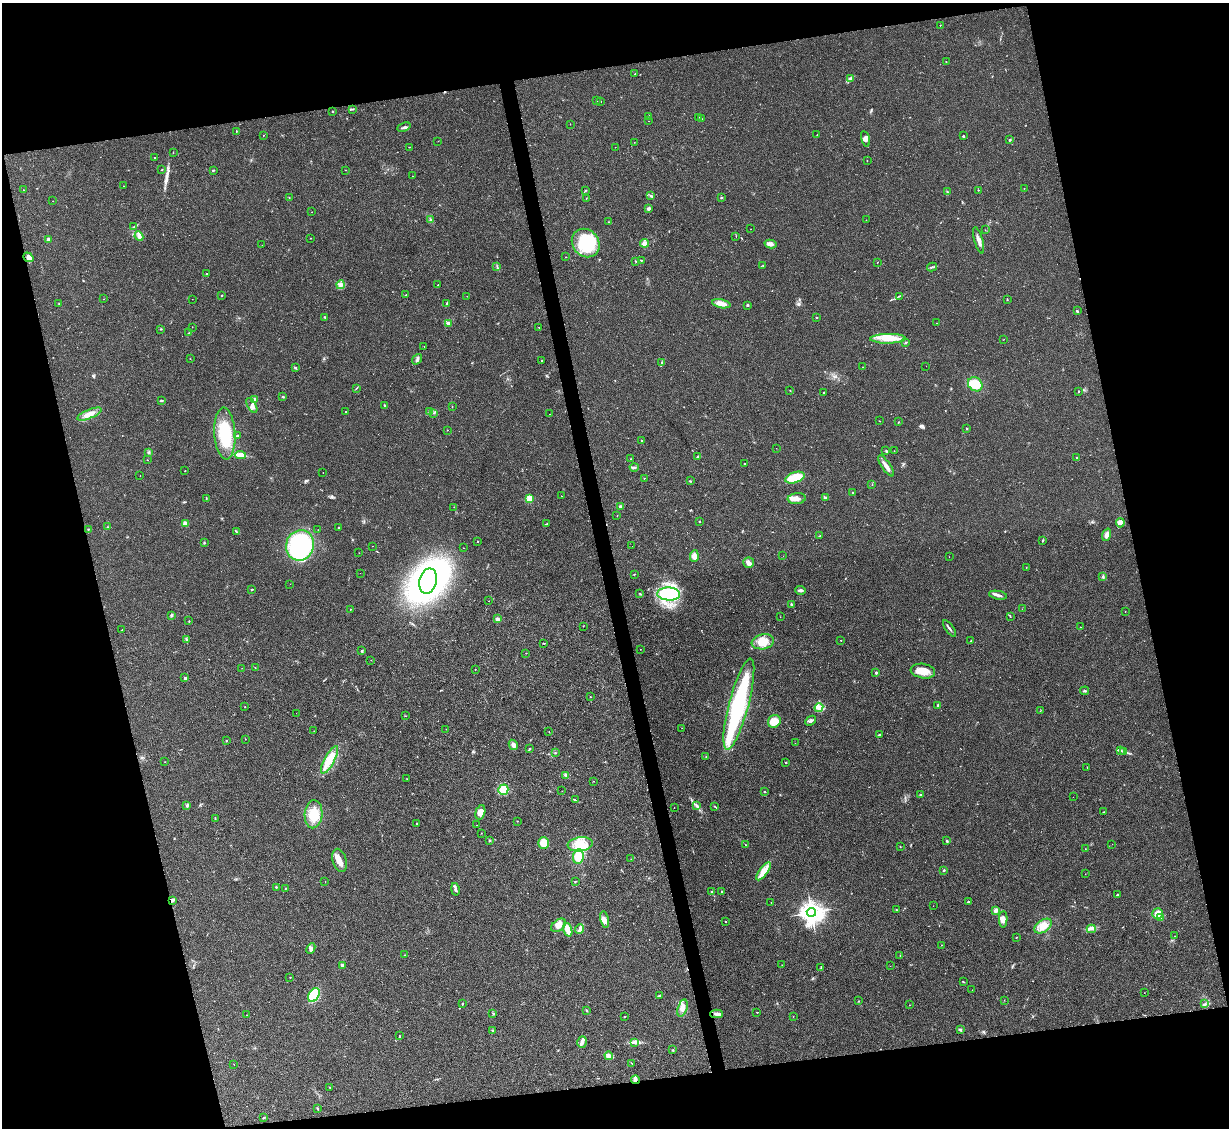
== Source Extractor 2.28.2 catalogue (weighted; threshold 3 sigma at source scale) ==
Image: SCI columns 2-4908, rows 252-4752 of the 4908 x 4890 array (HDU 1 of 3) = the unmasked area's bounding box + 8 px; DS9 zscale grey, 4 x 4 block average (1 PNG px = mean of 4 x 4 image px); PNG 1231 x 1130 px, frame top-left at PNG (2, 3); each listed source drawn as its Kron ellipse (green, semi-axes under 4 px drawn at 4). Shown black and unused: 26% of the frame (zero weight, under 2 of 3 exposures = <1% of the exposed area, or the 3 px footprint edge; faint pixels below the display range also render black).
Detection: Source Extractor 2.28.2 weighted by HDU 2 'WHT'. Background 0.0692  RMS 0.0091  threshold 0.0411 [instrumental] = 3 sigma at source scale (4.5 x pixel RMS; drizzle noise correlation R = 1.50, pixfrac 1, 0.05/0.05 arcsec/px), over >= 5 px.
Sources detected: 378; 2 inside a brighter object's white glare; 5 cosmic-ray / hot-pixel residue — neither listed nor drawn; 8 coinciding with a brighter row at this scale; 17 inside a brighter listed object's ellipse — not listed separately; the other 346 listed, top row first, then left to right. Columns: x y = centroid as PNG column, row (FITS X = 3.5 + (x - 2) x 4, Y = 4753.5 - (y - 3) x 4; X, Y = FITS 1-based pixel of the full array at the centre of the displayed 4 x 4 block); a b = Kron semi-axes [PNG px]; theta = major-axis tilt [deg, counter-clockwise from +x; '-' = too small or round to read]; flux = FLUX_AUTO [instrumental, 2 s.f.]
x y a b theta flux
940 25 2 2 - 2.1
946 62 2 2 - 2
635 73 2 2 - 1.9
850 79 4 2 - 9.5
597 100 2 2 - 5.2
601 102 2 2 - 1.4
353 109 4 2 - 5.9
333 111 2 2 - 4.9
648 116 3 2 - 2.7
699 117 2 2 - 1.8
701 119 3 2 - 6.2
649 121 2 2 - 1.3
570 124 2 2 - 1.6
404 127 7 2 23 10
236 132 2 2 - 2
263 135 2 2 - 2.2
817 135 2 2 - 1.5
963 136 2 2 - 19
865 139 8 3 -75 17
1010 140 2 2 - 4.9
438 141 2 2 - 0.87
634 142 2 2 - 1.2
409 147 2 2 - 2.7
615 147 2 2 - 0.83
173 152 2 2 - 1.7
155 158 2 2 - 5
867 161 2 2 - 2.3
162 169 2 2 - 2.9
213 170 4 2 - 4.5
346 170 2 2 - 1
412 176 2 2 - 1.5
123 186 2 2 - 8.1
1024 188 2 2 - 1.2
24 190 2 2 - 2.3
585 190 3 2 - 3.7
978 190 2 2 - 5.7
947 192 2 2 - 3.5
650 196 2 2 - 2
289 197 2 2 - 1.8
721 198 3 2 - 4.3
586 199 3 2 - 2.9
53 201 2 2 - 1.1
648 208 3 2 - 14
312 212 2 2 - 1.1
430 220 3 3 - 8.6
866 220 2 2 - 1.8
609 222 2 2 - 1.3
134 227 4 2 - 6
751 229 2 2 - 1
985 230 2 2 - 1.3
139 236 5 3 - 13
736 236 2 2 - 1.2
311 238 2 2 - 3
48 240 2 2 - 63
979 240 13 3 -74 31
586 243 15 13 -51 280
644 243 4 3 - 32
770 244 6 4 -12 19
262 245 2 2 - 0.79
28 257 5 4 - 26
565 257 2 2 - 1.7
641 260 2 2 - 2.5
635 261 3 2 - 4.2
878 262 2 2 - 2
497 266 3 2 - 3.4
763 266 2 2 - 1.7
932 267 5 2 - 8
206 274 2 2 - 6.9
340 285 4 2 - 11
438 285 2 2 - 1.6
222 295 2 2 - 9
406 295 2 2 - 3
467 296 2 2 - 1.1
899 296 2 2 - 2.2
104 299 2 2 - 0.93
192 299 2 2 - 1
1007 299 2 2 - 3.2
59 304 2 2 - 1.7
446 304 3 2 - 5.7
721 304 9 4 -11 43
748 305 2 2 - 7.8
1077 311 3 2 - 6.7
325 317 3 2 - 4.7
817 317 2 2 - 3.3
448 323 4 3 - 8.8
937 323 2 2 - 1.5
192 327 2 2 - 1.2
539 327 2 2 - 3.1
161 329 2 2 - 3
189 333 2 2 - 2.6
888 339 18 5 0 75
1004 339 2 2 - 1.1
905 343 3 2 - 4.8
424 346 2 2 - 1.2
190 359 2 2 - 1.1
417 359 6 2 54 12
542 361 2 2 - 2.7
662 362 2 2 - 3
926 366 2 2 - 0.85
862 367 2 2 - 1.8
295 368 3 2 - 4.2
975 384 8 6 -42 120
356 388 3 2 - 3.1
790 391 2 2 - 1.3
1078 391 2 2 - 2.6
824 392 2 2 - 2.3
282 396 2 2 - 3.9
255 399 3 2 - 8.3
161 401 2 2 - 8.1
252 405 8 3 -60 20
385 406 3 2 - 11
452 407 2 2 - 1.6
430 411 2 2 - 2.1
346 412 2 2 - 3.2
434 413 2 2 - 2
89 414 13 4 23 56
550 414 2 2 - 1.8
879 421 2 2 - 1.5
898 422 2 2 - 2
967 428 3 2 - 4.2
447 430 2 2 - 5.6
225 434 26 10 -87 250
237 436 3 2 - 4.6
642 440 2 2 - 4.1
776 448 2 2 - 0.72
886 450 2 2 - 1.9
894 451 2 2 - 1.5
149 452 2 2 - 4.8
240 455 5 3 - 68
698 456 2 2 - 4.8
1076 457 2 2 - 3.3
631 459 2 2 - 1.4
147 460 2 2 - 1.5
744 463 2 2 - 7.9
886 466 12 3 -56 38
634 467 4 2 - 9.9
185 471 2 2 - 2.6
323 473 2 2 - 1.2
140 476 2 2 - 1.2
644 478 2 2 - 2.6
795 478 10 5 18 140
690 481 2 2 - 2.4
872 484 2 2 - 1
853 493 2 2 - 4.8
561 496 2 2 - 3.4
825 497 3 2 - 6
206 498 2 2 - 2.4
529 498 2 2 - 290
797 499 9 5 6 30
454 507 2 2 - 1.6
620 507 3 3 - 14
617 516 2 2 - 1.7
699 521 2 2 - 5.5
185 523 2 2 - 140
1120 523 4 3 - 13
547 524 3 2 - 8.3
108 527 2 2 - 1.6
339 527 2 2 - 12
88 529 2 2 - 3.5
318 530 2 2 - 2.2
236 532 3 2 - 5.1
1107 535 6 3 72 29
820 536 2 2 - 2.1
1043 540 2 2 - 3.9
478 541 2 2 - 4.5
204 543 3 2 - 3.5
300 545 15 14 - 570
372 546 2 2 - 1.1
632 546 2 2 - 0.88
464 548 2 2 - 8.3
359 553 2 2 - 1.1
694 556 6 4 85 44
783 556 2 2 - 1.8
949 557 2 2 - 0.98
749 563 5 5 - 20
1026 567 2 2 - 1.4
360 573 2 2 - 1
634 574 3 2 - 3.1
1103 577 3 2 - 5.4
428 581 13 8 76 2200
290 584 2 2 - 1.6
252 589 3 2 - 3.9
801 590 5 3 - 15
640 593 3 2 - 2.6
669 594 11 6 -3 430
998 595 9 3 -10 16
489 601 2 2 - 2.8
792 605 3 2 - 7.1
350 609 2 2 - 2.2
1022 609 2 2 - 1.2
1125 612 2 2 - 0.99
172 615 3 2 - 10
780 617 2 2 - 0.99
1010 617 2 2 - 1.4
497 619 3 2 - 15
189 621 2 2 - 1.5
583 626 2 2 - 1.8
1080 627 2 2 - 2.2
949 629 9 2 -54 12
122 630 2 2 - 2.1
186 639 4 2 - 6.4
841 640 2 2 - 2.4
971 641 2 2 - 3.7
763 642 11 7 11 80
544 643 3 2 - 3.1
640 649 2 2 - 1.6
362 651 2 2 - 5.3
526 653 2 2 - 1.2
371 660 2 2 - 0.95
255 667 2 2 - 2
242 668 2 2 - 0.83
475 669 2 2 - 2.7
923 671 12 7 -9 69
876 673 2 2 - 24
184 678 2 2 - 3.7
1085 691 4 2 - 7.1
590 697 2 2 - 4.4
739 704 47 9 75 540
938 705 2 2 - 7.3
245 707 2 2 - 1.2
819 707 5 4 - 21
1040 711 2 2 - 1.5
296 713 2 2 - 0.73
405 716 2 2 - 2.1
774 721 6 6 - 81
810 721 6 2 44 10
682 728 2 2 - 0.96
446 729 2 2 - 1.6
314 731 2 2 - 1.6
549 732 2 2 - 1.7
879 735 4 2 - 5
245 739 2 2 - 1.7
226 741 2 2 - 3.3
795 743 2 2 - 1.1
513 745 5 4 - 23
529 749 2 2 - 3.7
1121 750 3 2 - 6
1124 752 3 3 - 8.1
555 753 2 2 - 2.8
706 757 2 2 - 3.5
330 760 15 5 61 94
165 762 2 2 - 1.1
786 763 2 2 - 9.1
1087 768 2 2 - 1.5
566 775 3 3 - 7.5
407 779 2 2 - 1.4
593 781 2 2 - 1.4
503 790 5 5 - 120
562 791 2 2 - 2.1
765 792 2 2 - 5.4
920 795 2 2 - 4.9
1073 797 2 2 - 1.3
575 800 4 2 - 5.5
187 805 3 2 - 6.9
697 805 4 2 - 7.2
674 807 2 2 - 0.99
715 807 4 2 - 4.1
480 812 7 4 73 44
1103 812 3 2 - 2.5
314 814 14 9 86 120
215 818 3 2 - 3
517 821 2 2 - 4.8
416 824 2 2 - 3.1
477 825 2 2 - 1
481 833 2 2 - 1.6
490 841 2 2 - 7.6
947 841 3 2 - 6.1
544 843 5 5 - 72
580 844 12 7 7 80
1112 844 2 2 - 0.68
745 845 2 2 - 2.1
900 847 2 2 - 1.6
1085 849 2 2 - 3
578 857 7 5 80 79
631 859 2 2 - 1.1
339 860 12 7 -74 50
944 870 2 2 - 16
764 871 10 4 54 56
1085 874 2 2 - 0.82
325 881 2 2 - 1.1
575 881 2 2 - 3.4
276 887 2 2 - 14
285 889 2 2 - 2.4
455 889 6 2 -78 11
712 891 2 2 - 6.3
722 892 3 2 - 2.9
1117 895 2 2 - 14
172 900 3 2 - 17
771 902 2 2 - 1.2
968 902 2 2 - 15
933 906 2 2 - 1.7
896 910 2 2 - 2.2
996 910 2 2 - 150
811 912 4 4 - 3300
1157 914 5 5 - 51
1161 918 2 2 - 3.2
1003 919 8 4 88 30
604 920 8 4 -79 27
725 921 2 2 - 4.4
558 925 8 5 38 41
1043 926 9 6 35 63
580 929 5 3 - 14
1091 929 4 2 - 9.7
568 930 7 3 -72 72
1175 936 2 2 - 1.2
1017 937 2 2 - 1.5
942 945 2 2 - 2.7
311 948 6 3 65 15
405 955 2 2 - 1.6
900 955 2 2 - 1.6
342 965 2 2 - 19
782 965 2 2 - 1.3
890 966 2 2 - 0.7
821 968 2 2 - 3.6
290 977 2 2 - 1.7
963 982 4 2 - 3.9
972 990 2 2 - 1.3
1144 993 2 2 - 0.95
314 995 7 5 60 260
659 996 3 2 - 5.7
1004 1000 2 2 - 1.3
858 1001 2 2 - 2.2
462 1004 2 2 - 4.8
1205 1004 2 2 - 2.1
910 1005 2 2 - 2.1
682 1008 9 4 74 37
587 1011 2 2 - 3.2
757 1012 2 2 - 6.5
493 1013 3 2 - 4.6
717 1014 6 3 0 20
246 1015 2 2 - 1
625 1016 2 2 - 3.5
793 1017 2 2 - 1.2
960 1030 3 2 - 4.8
493 1031 3 2 - 3
399 1035 3 2 - 3.2
582 1042 6 4 72 16
634 1043 4 2 - 10
673 1050 3 2 - 4
609 1056 4 3 - 24
632 1063 3 2 - 2.5
234 1065 2 2 - 0.96
635 1080 4 3 - 13
330 1088 2 2 - 2.7
317 1108 3 2 - 4.8
263 1118 3 2 - 3.8
Overlapping masked pixels (flux is a lower limit): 2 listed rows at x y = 172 900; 635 1080
Diffuse or blended objects may show on this block-average render without a row.